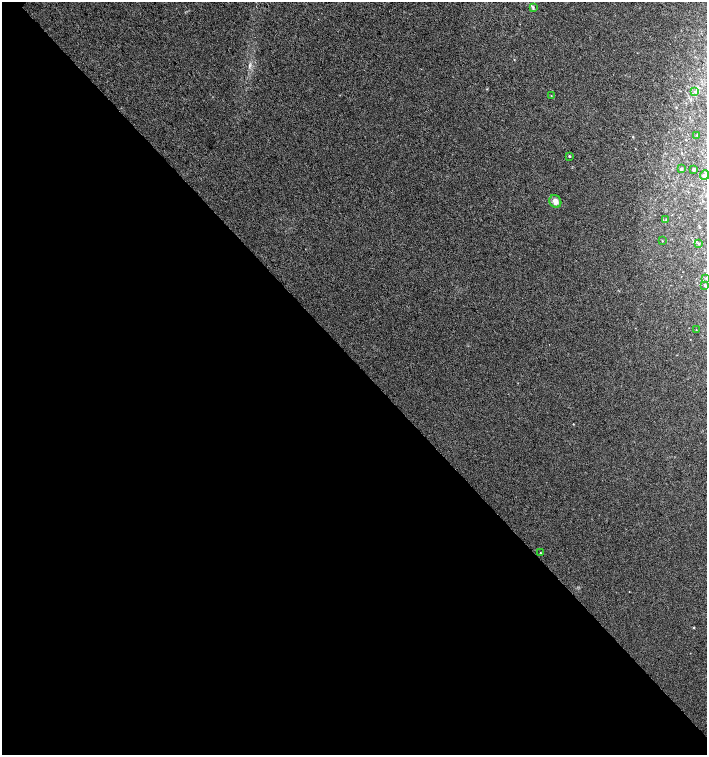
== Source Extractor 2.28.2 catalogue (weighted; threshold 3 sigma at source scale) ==
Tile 14 of 4 x 4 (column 2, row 4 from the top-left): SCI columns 1568-2976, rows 9-1513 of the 6016 x 6029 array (HDU 1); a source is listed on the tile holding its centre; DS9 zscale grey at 2 x 2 block average (1 PNG px = mean of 2 x 2 image px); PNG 709 x 757 px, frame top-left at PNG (2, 2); each listed source drawn as its Kron ellipse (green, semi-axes under 4 px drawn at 4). Shown black and unused: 52% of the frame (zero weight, under 3 of 4 exposures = <1% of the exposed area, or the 3 px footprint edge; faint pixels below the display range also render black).
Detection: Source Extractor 2.28.2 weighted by HDU 2 'WHT'; one run over the whole footprint, this tile lists its part. Background 0.00421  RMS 0.0043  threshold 0.0193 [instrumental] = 3 sigma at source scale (4.5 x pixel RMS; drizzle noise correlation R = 1.50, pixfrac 1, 0.0396/0.0396 arcsec/px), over >= 5 px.
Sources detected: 17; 1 inside a brighter listed object's ellipse — not listed separately; the other 16 listed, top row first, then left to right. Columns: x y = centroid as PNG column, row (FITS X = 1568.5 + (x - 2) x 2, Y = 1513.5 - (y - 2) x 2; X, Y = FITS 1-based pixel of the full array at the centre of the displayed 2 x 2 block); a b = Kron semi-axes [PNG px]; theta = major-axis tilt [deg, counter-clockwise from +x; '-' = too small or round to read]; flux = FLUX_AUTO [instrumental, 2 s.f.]
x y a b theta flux
533 7 4 2 - 1.1
695 92 3 3 - 0.85
551 96 2 2 - 0.39
697 135 3 2 - 0.57
569 156 3 2 - 0.87
681 168 4 2 - 0.73
693 169 2 2 - 1.1
704 175 5 4 - 2.3
555 201 7 5 -57 5.9
666 220 3 2 - 0.68
662 241 2 2 - 0.49
699 244 3 2 - 0.71
706 278 2 2 - 0.43
705 285 4 2 - 1.3
696 330 2 2 - 0.34
540 553 2 2 - 0.69
Isophote crosses this tile's border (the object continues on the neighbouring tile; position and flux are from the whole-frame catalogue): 2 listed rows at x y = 706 278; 705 285
Diffuse or blended objects may show on this block-average render without a row.